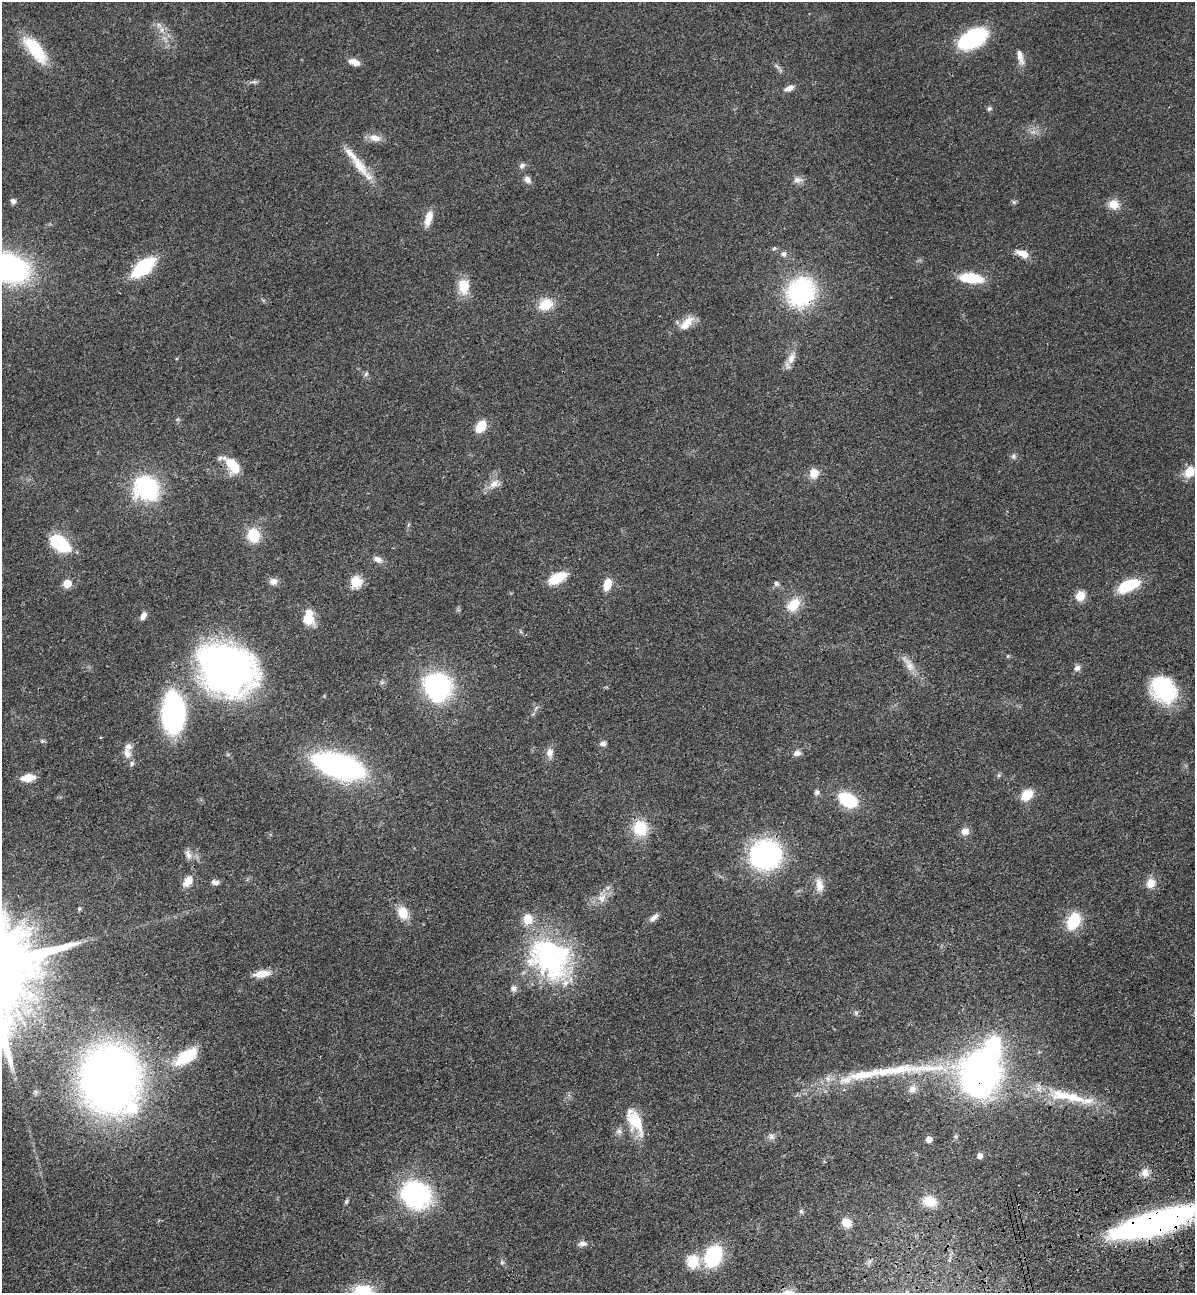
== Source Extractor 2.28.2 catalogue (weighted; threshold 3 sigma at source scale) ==
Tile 6 of 4 x 4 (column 2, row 2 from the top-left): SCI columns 1500-2692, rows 2698-3988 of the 5266 x 5394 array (HDU 1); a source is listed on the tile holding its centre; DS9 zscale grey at full resolution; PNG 1197 x 1295 px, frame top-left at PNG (2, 2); no overlay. Shown black and unused: <1% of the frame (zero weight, under 3 of 4 exposures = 6% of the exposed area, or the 3 px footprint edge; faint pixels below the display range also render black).
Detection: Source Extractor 2.28.2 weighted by HDU 2 'WHT'; one run over the whole footprint, this tile lists its part. Background 0.056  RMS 0.0058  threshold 0.026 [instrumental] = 3 sigma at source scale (4.5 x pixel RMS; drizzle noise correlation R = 1.50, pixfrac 1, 0.05/0.05 arcsec/px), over >= 5 px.
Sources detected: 125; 2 inside a brighter object's white glare — not listed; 11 inside a brighter listed object's ellipse — not listed separately; the other 112 listed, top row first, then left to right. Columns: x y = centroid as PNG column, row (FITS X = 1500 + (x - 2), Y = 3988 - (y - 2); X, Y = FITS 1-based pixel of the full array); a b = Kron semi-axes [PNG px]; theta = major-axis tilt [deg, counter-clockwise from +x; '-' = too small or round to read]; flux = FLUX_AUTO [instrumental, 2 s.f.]
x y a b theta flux
162 29 10 6 84 2.8
973 39 23 13 29 69
35 49 37 14 -51 26
1020 57 21 7 -76 4.7
354 62 14 7 -18 4.6
254 82 11 5 -2 1.6
789 88 11 6 26 3.8
989 109 7 5 37 1.1
375 138 15 10 -10 5.3
359 165 38 12 -51 15
522 166 8 6 26 2
527 179 9 8 - 2.9
798 180 14 8 1 3
13 201 8 6 -29 2
1014 202 7 5 -45 1.1
1114 204 13 12 - 6.8
428 218 19 8 75 7
774 248 6 5 - 0.92
783 254 8 8 - 2.2
1022 254 19 8 -21 6.2
6 267 33 20 -17 180
143 267 20 10 38 50
971 278 19 8 -7 27
464 286 20 14 89 11
801 292 23 20 57 96
546 304 17 13 23 12
687 323 22 10 47 7.9
791 358 17 9 73 5.7
366 374 7 6 - 1.3
481 426 9 7 57 18
1013 456 9 6 89 1.5
232 464 22 11 -52 14
1189 472 13 10 52 9.4
814 473 12 11 - 6.6
494 484 16 10 42 5.6
147 488 20 17 -48 75
408 525 6 4 71 0.79
253 535 14 12 -80 16
60 544 22 13 -35 31
378 559 12 8 -26 3.3
557 578 16 8 28 20
273 581 11 9 -1 3.2
356 582 11 11 - 11
67 584 5 5 - 18
607 584 10 6 74 12
776 584 8 7 - 1.4
1128 585 20 9 23 32
1080 596 5 5 - 28
793 605 17 11 50 13
143 616 9 6 64 3
308 618 18 12 88 11
1008 656 5 5 - 0.69
909 664 28 9 -55 7
1077 668 9 7 33 2.4
228 671 59 48 -4 210
382 682 6 4 19 1
438 685 21 19 -23 100
1163 689 29 23 -45 47
536 708 8 4 46 1.4
173 712 41 21 -88 110
42 741 6 4 43 0.82
603 744 8 6 8 2.2
550 753 13 9 86 4.1
797 753 10 7 13 2.6
127 754 15 11 -76 4.8
339 766 35 14 -17 230
999 775 6 5 - 0.98
28 778 13 7 6 8.9
817 792 7 7 - 1.6
1027 795 13 9 43 11
848 800 15 10 -30 35
640 828 16 15 - 19
965 831 10 9 - 3.8
188 855 15 7 -70 3.3
765 855 27 25 1 100
188 881 13 9 55 6.9
215 882 10 6 -9 2.3
1150 883 12 10 66 6.6
819 885 19 10 -83 5.8
602 898 13 11 59 5.8
79 909 5 4 - 0.9
403 913 14 11 -63 9.9
654 917 14 6 40 3.1
1073 921 16 11 65 22
550 957 54 42 -48 110
262 974 20 8 9 8.1
514 988 9 8 - 2.5
856 1013 6 6 - 1.2
186 1056 34 15 33 20
925 1068 87 12 0 31
981 1072 39 35 78 230
866 1074 64 13 11 31
110 1079 43 37 -79 590
912 1089 11 10 - 4.2
1061 1095 35 16 -5 20
636 1121 33 16 -70 18
619 1131 9 7 -21 2.2
771 1137 9 7 -58 2.3
929 1139 5 4 - 6.3
979 1156 5 5 - 4.1
1145 1172 13 10 70 4.4
415 1194 30 26 -26 81
346 1201 7 5 62 1
930 1201 15 12 -20 11
801 1211 6 6 - 1.1
847 1223 11 9 -25 7.7
1154 1223 79 20 16 180
582 1244 12 7 5 2.7
713 1256 18 13 65 50
693 1261 17 15 -88 13
502 1263 7 5 69 1.1
363 1290 25 14 4 17
Overlapping masked pixels (flux is a lower limit): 5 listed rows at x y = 801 292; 356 582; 981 1072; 110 1079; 1154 1223
Isophote crosses this tile's border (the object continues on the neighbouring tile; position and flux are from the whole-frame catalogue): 3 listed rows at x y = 6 267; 1154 1223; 363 1290